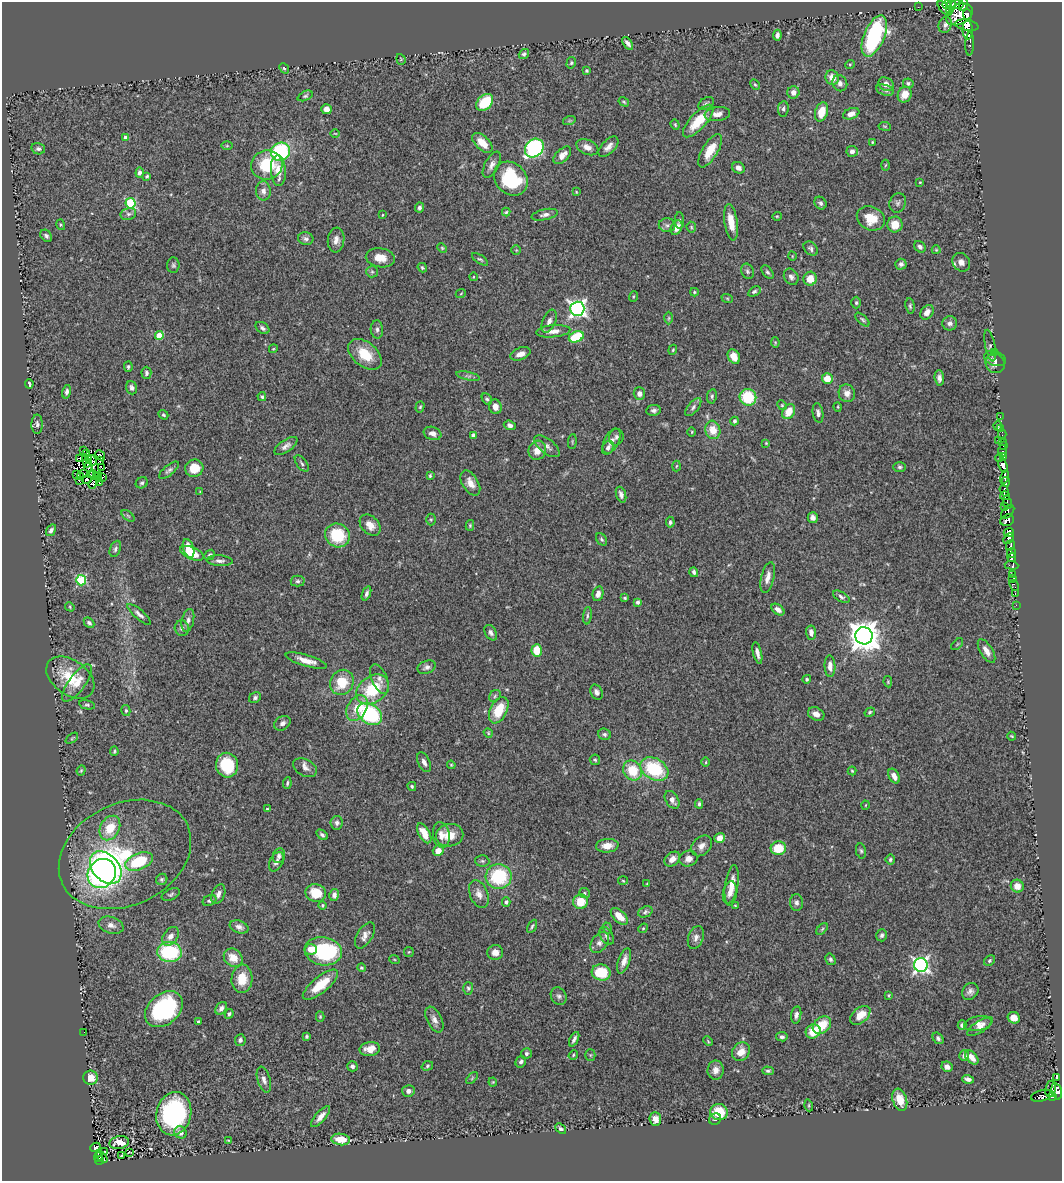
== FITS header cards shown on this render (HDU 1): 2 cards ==
NAXIS1  =                 1060
NAXIS2  =                 1179

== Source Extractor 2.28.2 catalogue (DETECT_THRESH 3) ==
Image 1060 x 1179 px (HDU 1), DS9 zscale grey, 1 PNG px = 1 image px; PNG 1064 x 1183 px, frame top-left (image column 1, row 1179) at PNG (2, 2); each listed source drawn as its Kron ellipse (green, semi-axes under 4 px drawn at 4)
Background 0.649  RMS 0.039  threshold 0.118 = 3 sigma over >= 5 px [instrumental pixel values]
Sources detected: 453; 4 with non-positive FLUX_AUTO (blend fragments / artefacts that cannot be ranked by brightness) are neither listed nor drawn; the other 449 listed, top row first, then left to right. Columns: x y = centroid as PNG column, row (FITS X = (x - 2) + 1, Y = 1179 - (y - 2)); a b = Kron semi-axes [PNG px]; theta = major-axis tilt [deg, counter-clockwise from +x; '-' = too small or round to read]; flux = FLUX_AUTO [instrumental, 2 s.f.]
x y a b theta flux
957 4 7 5 7 700
963 4 6 3 79 310
947 5 4 3 - 210
951 6 8 4 74 510
918 7 2 2 - 6.9
945 8 9 3 -45 81
959 14 14 10 28 1700
967 15 6 3 -86 520
945 25 8 6 69 8.9
967 25 11 5 -11 1300
968 30 9 5 -88 1100
777 35 5 4 - 10
874 36 22 10 67 340
628 43 7 4 -53 11
970 44 12 3 88 110
524 54 5 4 - 5.4
401 59 5 4 - 3.2
571 63 6 4 74 4.2
850 64 5 3 - 2.5
284 68 5 4 - 3.8
587 71 3 3 - 3.4
832 78 7 6 - 31
840 83 8 7 - 12
908 83 5 4 - 4.7
886 84 8 6 -33 18
755 85 6 4 -61 3.3
885 90 9 5 -16 7.1
793 92 6 6 - 14
905 95 8 6 65 33
305 96 8 4 24 4.9
485 102 10 7 45 89
624 102 5 3 - 3.5
706 104 8 5 34 5.9
327 109 5 5 - 19
783 109 8 5 84 6.3
821 112 10 6 71 45
717 114 13 7 8 19
851 114 8 5 21 17
569 121 6 4 18 3.5
698 121 21 8 47 78
675 125 5 4 - 3.7
885 126 6 3 -8 2.6
335 133 5 3 - 2.1
126 138 4 4 - 23
872 142 3 3 - 2.5
482 143 12 6 -44 39
227 146 5 3 - 2.8
587 147 11 7 -24 19
608 147 12 6 46 16
534 148 10 8 46 400
38 149 7 5 -13 6.7
710 151 19 7 59 52
852 151 6 5 - 11
281 152 10 9 - 240
562 155 11 6 44 24
267 165 16 14 17 120
492 165 14 6 62 15
885 165 5 3 - 2.5
738 168 6 5 - 11
278 170 15 7 -87 32
140 173 5 4 - 8.9
147 176 4 3 - 4
511 179 18 15 -46 190
920 182 3 2 - 2
263 191 9 7 -88 14
576 192 4 4 - 2.4
130 203 5 5 - 200
821 203 7 5 -55 6.9
898 203 10 8 70 8.1
419 208 5 4 - 7.2
506 212 4 4 - 3.3
128 214 8 6 13 7.6
382 215 3 2 - 1.7
545 215 13 5 12 12
777 216 4 4 - 2.9
871 218 14 11 -25 56
679 221 8 4 -88 4.6
731 222 18 6 -81 39
895 224 8 7 - 33
61 225 5 4 - 3.4
667 225 8 7 - 7.9
691 227 5 5 - 3.6
677 228 8 5 66 23
46 236 7 5 -49 6.6
306 239 7 6 - 7.7
336 240 12 8 83 18
920 247 6 5 - 8.6
442 248 5 4 - 3.2
811 249 8 6 -42 7.3
516 250 4 4 - 2.8
936 250 4 4 - 2.8
792 256 5 3 - 2
380 258 15 9 -8 34
480 259 9 4 -32 4.9
961 262 10 8 -55 15
901 264 5 5 - 7.9
173 265 8 6 87 5.7
422 268 5 3 - 3.7
747 271 8 6 -66 6.4
372 272 6 5 - 5
767 272 8 5 -51 5.5
473 277 4 3 - 2
791 277 8 6 -59 9.6
810 279 7 6 - 30
754 291 7 4 30 5.8
694 292 4 4 - 3.2
461 293 5 3 - 2.3
633 296 5 2 - 2.3
727 298 6 3 -19 3
856 303 6 4 -89 4.9
910 306 8 4 -83 4.8
577 309 7 7 - 960
927 312 8 5 52 16
669 318 6 4 88 3.4
862 320 9 4 -44 5.1
549 321 12 6 66 13
950 323 7 7 - 11
262 328 8 5 -36 7.5
377 329 9 6 -87 8.1
553 331 17 6 6 22
159 335 4 4 - 65
576 337 8 5 22 120
775 342 5 4 - 2.9
990 345 16 5 -79 6.4
273 349 4 3 - 2.3
673 350 5 4 - 2.9
995 353 3 3 - 34
365 354 19 12 -39 71
520 354 10 6 21 17
734 357 8 5 -61 24
995 359 11 7 -17 9
995 363 10 9 - 10
128 367 5 4 - 4.5
146 373 6 5 - 7
468 376 12 3 -12 6.2
939 378 8 4 -87 11
827 379 5 5 - 40
29 384 5 3 - 5.2
132 388 7 5 -72 8.6
67 392 7 4 76 8.8
847 393 9 8 - 17
639 394 6 6 - 14
712 396 7 5 81 5.4
262 397 4 4 - 3.8
748 397 8 8 - 120
487 399 6 4 -60 5.6
782 405 5 4 - 3.1
420 407 6 4 73 4
495 407 7 6 - 17
693 407 11 5 51 7.7
838 407 5 3 - 2.2
654 410 7 5 9 7.7
789 411 8 6 60 40
818 413 10 5 -80 9.2
163 415 5 4 - 4.1
1000 417 2 2 - 7.4
734 421 4 4 - 5.5
37 424 9 5 89 7.9
510 425 6 4 -19 8.6
998 426 5 2 - 3.9
1001 428 2 2 - 5.4
713 430 9 7 -74 40
692 432 4 4 - 2.8
432 433 9 6 -18 15
1002 434 5 2 - 11
473 435 4 4 - 6.4
616 437 8 7 - 7.6
999 440 2 2 - 6.4
572 441 7 3 85 2.9
611 441 13 7 62 15
1002 441 2 2 - 10
766 443 4 3 - 2.5
1003 445 3 2 - 19
286 446 13 6 34 12
547 446 15 7 -39 12
608 448 7 5 61 8.2
537 450 10 8 65 29
84 451 2 2 - 3.4
1003 451 6 3 87 37
86 453 3 2 - 2.6
100 455 5 2 - 0.69
1004 457 4 3 - 16
80 458 3 2 - 7.6
999 458 4 2 - 8.8
88 459 3 2 - 4.4
92 460 5 3 - 1.4
99 461 3 2 - 1.8
87 463 4 3 - 0.93
302 464 10 5 -54 6.4
676 466 5 3 - 2.9
1003 466 7 4 -63 630
88 467 4 2 - 2.5
101 467 3 2 - 1.8
900 467 6 5 - 5.2
194 468 9 8 - 50
169 470 12 5 39 7.9
84 474 2 2 - 2.3
76 475 3 2 - 0.019
91 475 3 2 - 1.1
94 475 5 2 - 1.2
99 475 4 2 - 0.75
80 476 3 2 - 3.3
430 476 4 3 - 3.5
103 477 2 2 - 2.5
1004 477 7 3 75 530
87 479 5 3 - 5
79 481 2 2 - 2.8
94 482 7 3 61 1.8
1005 482 5 3 - 250
100 483 2 2 - 2.2
142 483 6 5 - 6
470 483 14 8 -59 25
1004 490 6 4 -72 340
200 492 3 3 - 2.5
621 495 8 4 -70 10
1005 496 5 3 - 260
1007 502 6 3 -78 250
1004 506 4 3 - 89
1008 512 8 5 50 220
128 516 7 4 -37 4
813 518 5 5 - 10
431 520 6 4 90 3.9
1007 520 7 5 19 420
670 522 5 4 - 5.6
370 525 12 8 -46 23
470 525 5 4 - 3.7
51 530 6 4 54 8.7
1009 532 5 4 - 350
337 535 13 11 -32 110
1008 538 6 3 49 170
601 539 7 5 -56 4.7
1010 545 5 3 - 150
188 548 9 5 -72 45
115 549 8 5 69 6.6
192 553 12 6 -22 57
1011 553 4 4 - 370
210 555 6 4 43 7.3
1012 557 5 3 - 390
220 561 13 5 -4 10
1011 565 7 3 -5 100
694 572 5 4 - 7
1013 574 3 3 - 92
768 577 16 6 77 19
1012 579 3 2 - 7.5
81 580 5 5 - 210
298 581 7 5 -1 6
1014 586 6 2 -52 16
366 593 7 4 69 7.4
598 594 7 5 76 17
1015 594 3 2 - 17
841 597 9 4 -30 6.9
625 598 4 3 - 3.4
638 602 4 3 - 7.8
1016 605 2 2 - 8.5
70 607 5 3 - 2.7
778 610 7 5 -38 13
139 614 15 4 -41 10
587 616 9 3 83 4.5
188 620 11 6 78 11
89 623 6 4 -46 5.6
182 628 8 7 - 9.5
811 632 7 5 -84 14
491 633 8 5 -60 8.8
864 636 8 8 - 4400
957 644 7 3 45 2.6
537 650 6 5 - 60
986 651 13 6 -58 19
757 653 11 4 -77 11
306 661 21 5 -16 31
830 666 11 5 -87 16
427 667 9 6 21 9.6
70 678 27 17 -36 91
379 679 16 7 -67 17
807 679 4 4 - 4.4
342 682 13 11 59 71
888 682 6 4 -80 2.9
77 683 22 8 54 33
372 689 18 13 37 120
596 692 8 6 -63 9.7
495 696 6 5 - 4.4
255 698 6 5 - 5.9
87 705 8 4 -12 4.9
357 708 14 9 59 41
499 710 14 8 64 69
126 711 5 4 - 4
870 712 5 4 - 4.2
370 714 13 9 -36 290
816 714 8 6 -27 16
282 723 9 6 33 11
488 733 5 4 - 3
604 734 6 5 - 6.3
1012 736 4 3 - 2.6
72 738 7 3 38 3.1
114 751 5 3 - 3.5
595 760 5 5 - 3.9
424 762 10 5 -65 13
706 762 4 3 - 2.4
227 765 12 11 - 120
451 765 4 3 - 2.9
305 768 13 8 -28 14
654 769 15 10 -30 160
81 770 5 4 - 3.4
632 770 10 9 - 73
852 771 4 4 - 2.8
894 776 8 5 -63 18
287 783 6 3 84 4.2
412 786 4 4 - 3.7
672 800 10 6 -58 17
699 804 4 3 - 4.5
866 805 4 3 - 1.9
267 809 4 3 - 3.1
337 823 7 6 - 9.5
110 828 13 9 61 64
424 833 11 5 -60 35
322 835 6 4 -34 6.6
441 835 13 8 -81 20
450 835 14 11 10 42
720 838 5 4 - 17
607 846 11 7 4 28
701 846 12 8 44 18
778 848 7 6 - 73
438 851 5 5 - 31
861 851 8 5 -79 5
125 854 69 51 26 380
279 856 7 6 - 8.6
672 859 9 6 39 20
688 859 9 8 - 17
890 859 5 4 - 4.9
139 861 14 8 22 130
482 861 7 5 -4 5.9
276 862 10 6 62 12
106 868 19 13 -48 880
102 874 15 13 51 470
499 876 13 12 - 170
162 879 6 5 - 4.7
623 881 5 3 - 2.6
647 884 4 3 - 2.6
732 885 20 6 83 35
1017 886 6 6 - 22
730 892 11 6 77 17
316 893 10 9 - 60
584 893 5 5 - 4
171 894 9 5 25 5.7
218 894 10 6 68 15
479 894 15 9 -69 20
334 895 6 5 - 12
210 900 7 5 25 7.4
506 902 4 4 - 5.6
581 902 7 7 - 50
796 902 8 6 -89 8.9
323 905 4 4 - 4.2
735 905 4 2 - 1.7
645 912 7 5 22 6.3
619 916 10 5 -44 36
111 925 13 8 -17 15
532 926 7 3 61 4.9
239 927 10 6 -19 12
607 928 6 4 -72 3.2
643 928 5 4 - 3.2
822 929 7 4 46 4.3
365 935 14 7 58 17
882 935 6 5 - 6.9
171 936 10 7 55 17
607 936 10 6 -56 7.9
696 938 12 7 71 13
600 942 11 7 52 13
311 949 6 5 - 24
323 951 19 14 -10 250
169 952 12 10 -5 200
409 952 5 5 - 3.4
495 952 8 7 - 18
233 958 10 8 -42 38
394 959 5 3 - 2.7
830 959 6 4 -57 5.7
624 961 13 5 70 19
989 961 6 5 - 4.5
921 965 7 7 - 810
362 968 4 4 - 3.9
601 972 9 8 - 99
242 979 14 10 86 59
320 985 22 8 39 69
468 988 6 5 - 5
970 991 9 7 51 11
889 995 3 3 - 2.8
559 996 9 7 -56 8.6
221 1008 7 5 55 9.8
164 1009 21 15 41 290
229 1014 5 3 - 5
796 1015 8 5 81 10
860 1015 12 7 40 35
320 1017 5 4 - 2.7
1014 1018 6 5 - 26
434 1020 14 7 -63 16
198 1022 3 3 - 5.6
978 1024 14 7 11 14
822 1025 10 7 41 66
962 1025 4 4 - 6.9
980 1026 15 6 32 16
813 1031 8 7 - 44
84 1032 2 2 - 1.8
306 1036 4 4 - 3.9
782 1037 6 4 -10 7.1
938 1038 6 4 -52 6
574 1039 8 3 63 8
240 1040 6 5 - 6.9
708 1041 5 3 - 2.3
370 1049 10 7 10 26
741 1052 10 8 54 26
526 1053 5 5 - 5.4
573 1055 5 4 - 3.5
590 1055 5 5 - 3.6
964 1056 5 5 - 8.9
972 1057 8 5 -49 22
521 1062 6 5 - 7.1
352 1066 5 5 - 7.2
427 1066 6 4 19 4.3
947 1067 6 5 - 14
716 1070 9 8 - 18
768 1071 5 3 - 4.7
1057 1077 3 3 - 64
91 1078 7 7 - 25
472 1078 7 4 47 3.5
968 1079 6 4 -18 11
264 1080 13 6 -73 14
493 1082 4 4 - 2.6
1050 1089 8 5 82 260
408 1091 6 6 - 11
1057 1091 8 5 -78 210
1042 1096 11 5 13 46
1052 1096 4 2 - 44
900 1100 11 7 -71 43
809 1105 6 4 -72 3.3
719 1112 9 8 - 72
174 1114 22 17 78 380
321 1117 13 5 49 18
655 1119 7 5 -86 24
715 1119 6 5 - 4.5
561 1129 6 4 -41 5
180 1132 6 6 - 13
341 1139 9 5 -7 42
228 1140 4 2 - 1.9
119 1143 10 6 12 27
95 1147 5 4 - 5.9
105 1151 3 2 - 1.4
129 1152 4 2 - 2.1
121 1156 3 2 - 1.4
98 1157 5 3 - 19
102 1157 7 2 -47 3.1
99 1161 4 3 - 6
At the frame edge (FLAGS 8, measured only in part): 1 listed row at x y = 963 4
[4 non-positive-flux detections neither listed nor drawn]